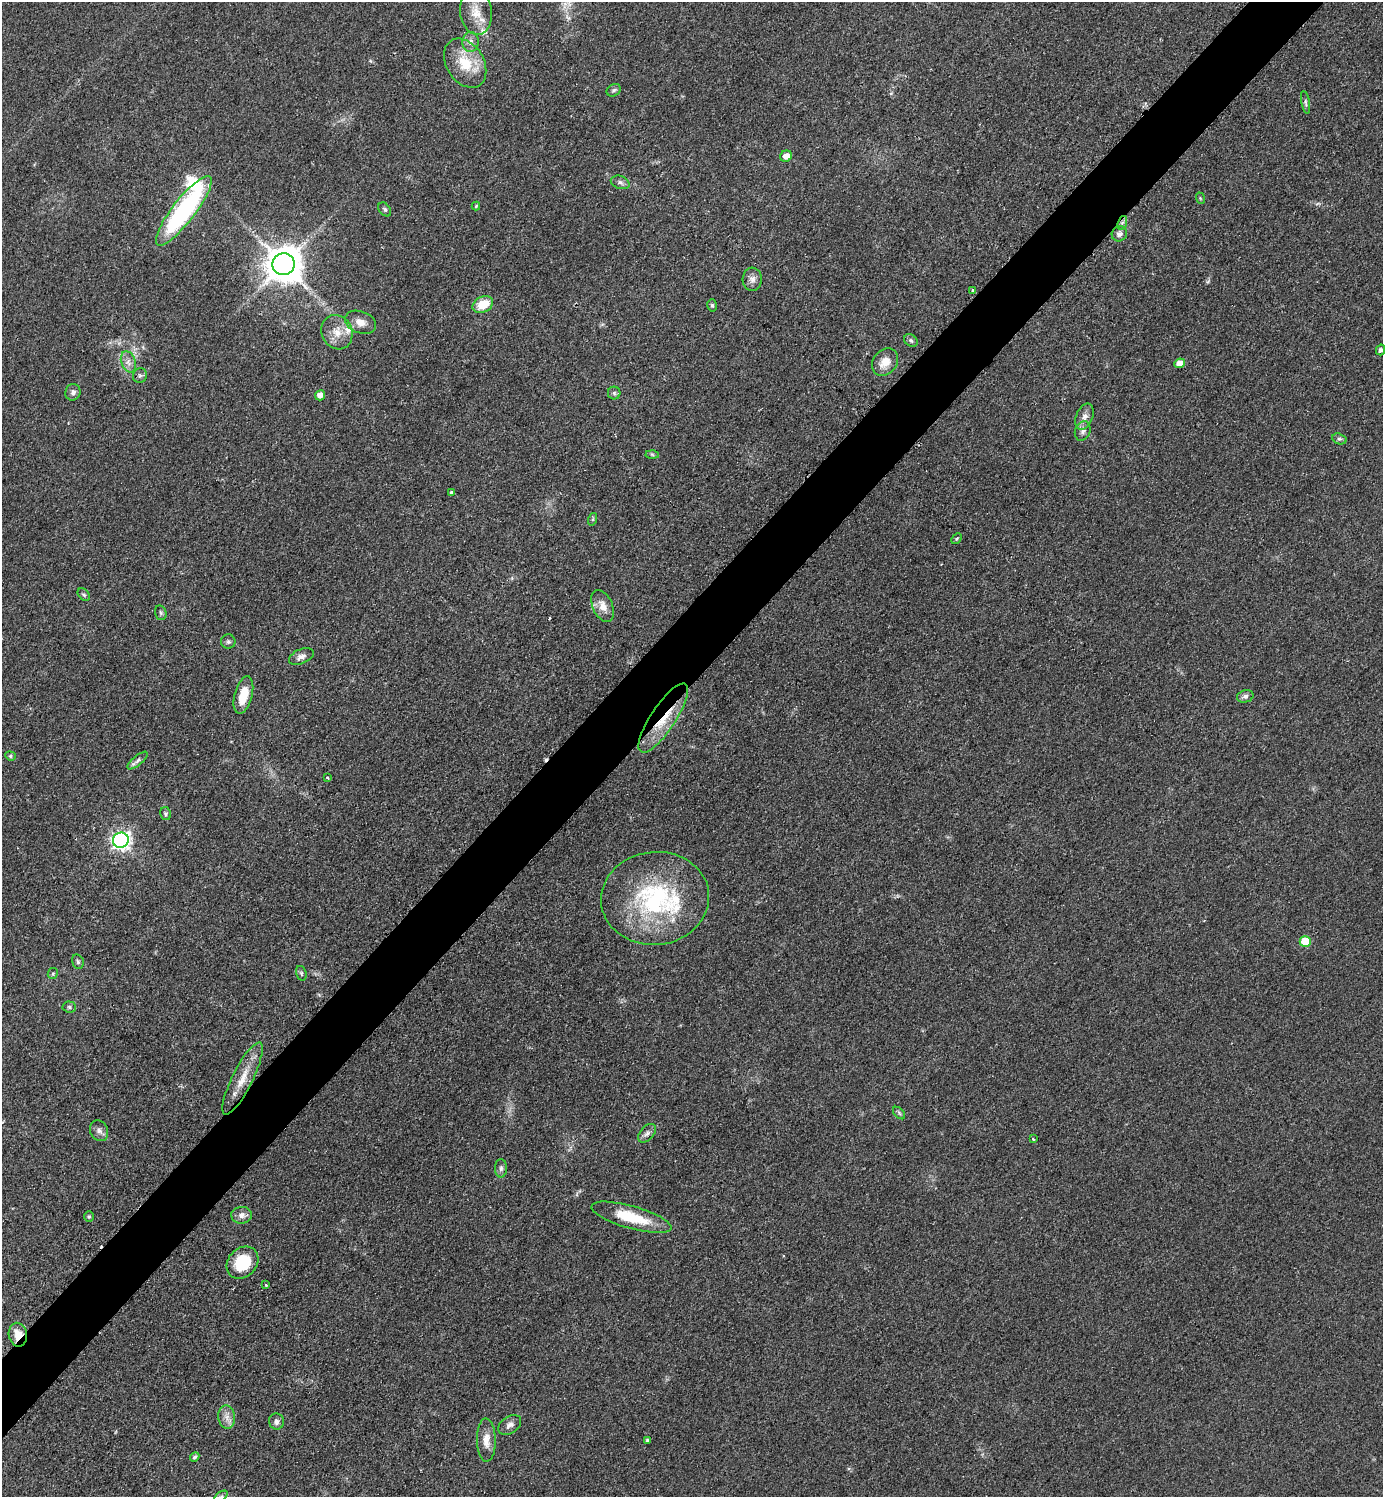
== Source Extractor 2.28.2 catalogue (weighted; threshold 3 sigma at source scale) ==
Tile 10 of 4 x 4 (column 2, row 3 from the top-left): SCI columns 1695-3075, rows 1504-2998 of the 6004 x 6004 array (HDU 1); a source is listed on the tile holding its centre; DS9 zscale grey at full resolution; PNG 1385 x 1499 px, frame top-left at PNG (2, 2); each listed source drawn as its Kron ellipse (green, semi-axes under 4 px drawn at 4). Shown black and unused: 5% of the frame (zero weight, under 2 of 3 exposures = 1% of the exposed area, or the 3 px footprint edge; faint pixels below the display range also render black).
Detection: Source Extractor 2.28.2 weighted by HDU 2 'WHT'; one run over the whole footprint, this tile lists its part. Background 0.0782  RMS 0.0082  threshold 0.0367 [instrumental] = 3 sigma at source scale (4.5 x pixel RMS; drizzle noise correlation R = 1.50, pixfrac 1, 0.05/0.05 arcsec/px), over >= 5 px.
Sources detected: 82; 3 cosmic-ray / hot-pixel residue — neither listed nor drawn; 5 inside a brighter listed object's ellipse — not listed separately; the other 74 listed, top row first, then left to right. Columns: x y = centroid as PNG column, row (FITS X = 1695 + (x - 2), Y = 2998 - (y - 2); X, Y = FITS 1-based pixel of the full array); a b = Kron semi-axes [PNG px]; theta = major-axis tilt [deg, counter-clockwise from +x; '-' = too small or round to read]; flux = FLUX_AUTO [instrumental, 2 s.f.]
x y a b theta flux
476 12 23 16 -82 16
470 42 10 8 88 4.3
465 63 26 18 -58 25
614 90 7 5 33 1.7
1306 102 11 3 -80 1.6
786 156 6 5 - 6.7
620 182 9 6 -18 2.7
1200 198 6 3 -72 0.81
476 206 4 4 - 0.88
385 209 8 5 -50 1.7
184 211 43 11 52 140
1122 223 7 4 71 2.1
1119 234 8 7 - 3.4
284 264 11 11 - 2000
752 279 11 9 88 4.6
973 290 4 3 - 3
483 305 11 7 28 17
712 305 6 4 -74 1.4
360 322 16 11 -20 7.8
337 332 18 15 -64 12
911 340 7 5 -38 1.9
1381 350 5 4 - 2.2
128 362 11 7 -69 4.5
885 362 15 11 51 11
1179 363 5 5 - 9.6
140 375 7 7 - 1.9
73 392 8 7 - 3.2
614 393 6 6 - 1.7
320 395 5 5 - 6.8
1084 417 13 8 68 5.5
1083 431 10 7 68 3.6
1339 439 7 5 -19 1.8
652 454 6 4 -2 1.3
451 493 3 3 - 6.7
593 519 6 4 71 1.1
957 539 6 4 46 1.1
84 595 7 5 -47 1.6
603 606 17 10 -66 8.8
161 613 7 5 -75 1.6
228 642 7 7 - 1.9
301 656 13 7 22 3.9
243 695 19 9 75 18
1245 696 8 6 14 2.6
663 718 40 12 57 32
10 756 5 4 - 1.2
138 760 12 4 40 2.8
327 778 4 3 - 0.9
165 814 6 5 - 1.4
121 840 8 7 - 310
655 898 54 46 6 120
1305 941 5 5 - 26
78 962 7 5 -76 1.8
301 973 7 5 -73 1.4
53 974 5 5 - 1.3
69 1007 6 5 - 1.6
242 1078 40 10 63 17
899 1113 7 4 -46 1.6
99 1131 11 8 -61 3.7
647 1133 11 6 49 3.1
1033 1139 4 3 - 1
501 1168 9 6 89 2.5
242 1215 10 8 1 4.8
89 1216 5 4 - 1.1
631 1217 41 11 -16 32
243 1263 17 14 47 33
266 1285 3 3 - 1.4
18 1335 12 9 -79 11
227 1417 12 8 -84 5.6
276 1422 8 7 - 3.3
510 1425 13 8 34 4.1
486 1440 21 9 -89 9.5
647 1440 4 3 - 1.5
195 1457 5 4 - 1.7
221 1496 7 4 36 1.1
Overlapping masked pixels (flux is a lower limit): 4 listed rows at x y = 1122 223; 663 718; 242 1078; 18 1335
Isophote crosses this tile's border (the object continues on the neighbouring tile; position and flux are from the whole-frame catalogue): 1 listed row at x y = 221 1496